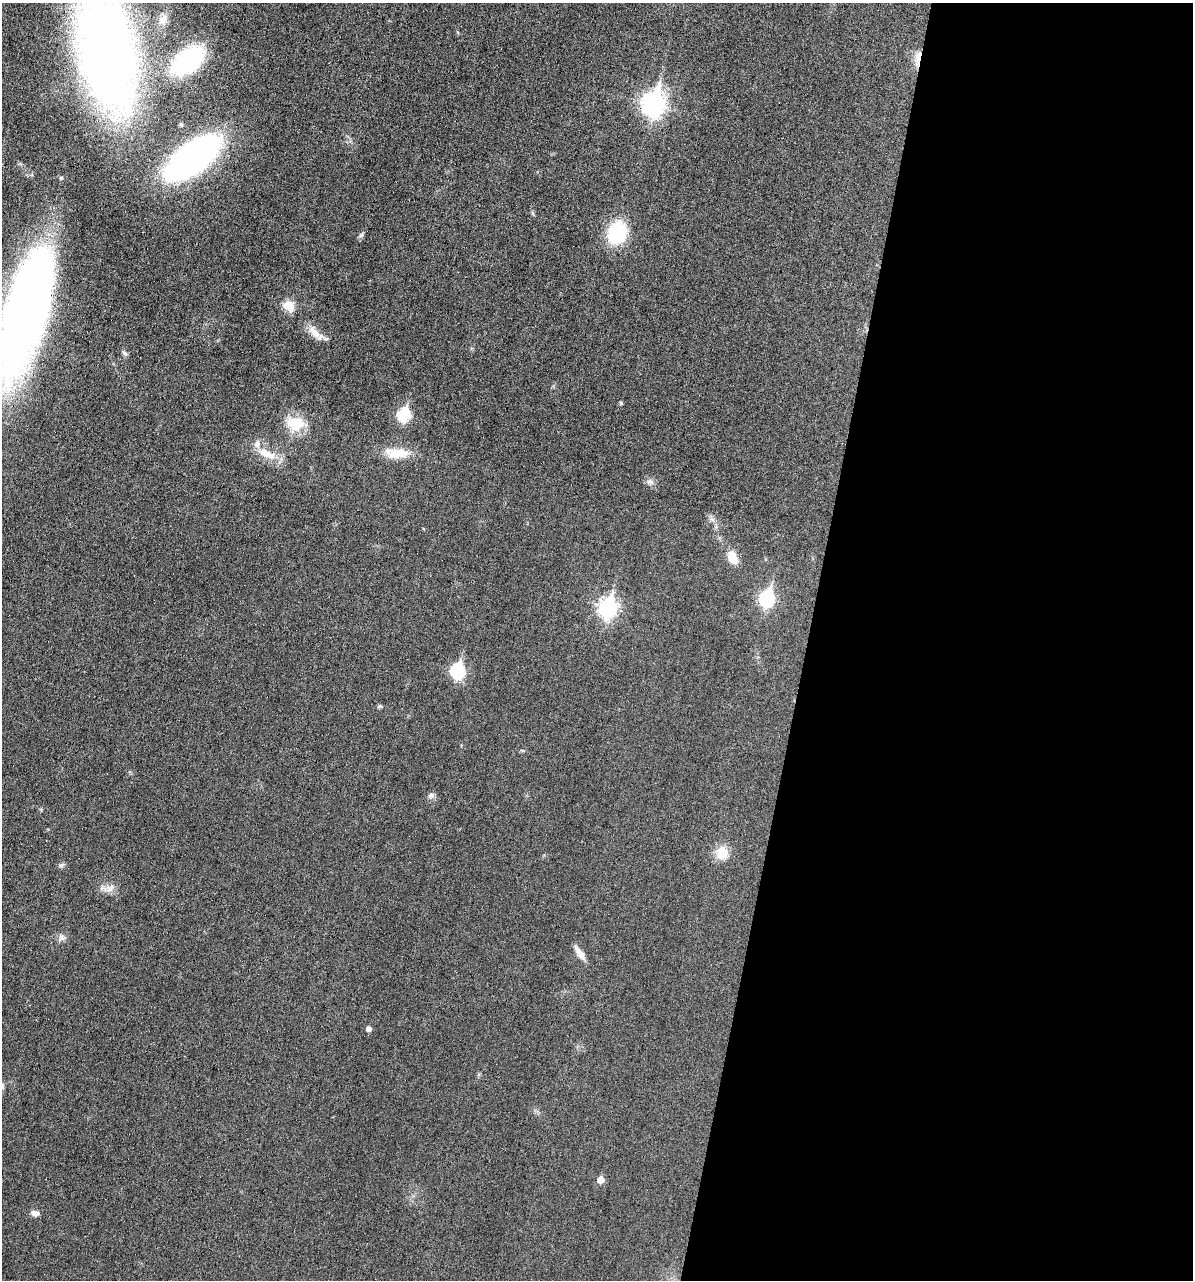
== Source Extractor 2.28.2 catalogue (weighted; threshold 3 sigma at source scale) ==
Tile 12 of 4 x 4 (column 4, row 3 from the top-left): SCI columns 3694-4884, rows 1280-2557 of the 5132 x 5115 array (HDU 1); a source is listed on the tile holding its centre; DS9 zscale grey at full resolution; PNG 1195 x 1282 px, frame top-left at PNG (2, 3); no overlay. Shown black and unused: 32% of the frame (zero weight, under 3 of 6 exposures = <1% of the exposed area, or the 3 px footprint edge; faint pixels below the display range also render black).
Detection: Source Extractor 2.28.2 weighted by HDU 2 'WHT'; one run over the whole footprint, this tile lists its part. Background 0.0195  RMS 0.0036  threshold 0.0145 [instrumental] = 3 sigma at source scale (4.09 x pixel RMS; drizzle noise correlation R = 1.36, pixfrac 0.8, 0.05/0.05 arcsec/px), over >= 5 px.
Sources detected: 35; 1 inside a brighter listed object's ellipse — not listed separately; the other 34 listed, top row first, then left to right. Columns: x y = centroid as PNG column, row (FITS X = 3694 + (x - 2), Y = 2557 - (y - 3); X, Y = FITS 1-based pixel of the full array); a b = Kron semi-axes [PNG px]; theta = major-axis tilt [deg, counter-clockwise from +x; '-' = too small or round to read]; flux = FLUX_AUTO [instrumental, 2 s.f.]
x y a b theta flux
162 20 13 10 18 2.4
107 50 80 35 -79 430
918 58 24 6 81 3
188 61 29 17 41 41
653 104 11 8 79 210
181 124 5 4 - 0.61
192 158 46 20 37 150
617 233 19 15 70 24
361 235 8 4 37 0.61
289 306 17 13 -32 3.9
27 310 105 32 74 330
314 332 23 9 -46 3.6
124 353 9 5 -52 0.85
621 403 4 3 - 0.52
404 415 7 6 - 31
296 423 17 13 -8 10
267 454 30 10 -22 5.9
398 454 30 13 5 6.9
650 482 10 7 -21 1.4
712 519 7 4 -2 0.75
732 557 16 10 -68 5.2
767 598 8 7 - 60
608 608 9 7 74 110
458 670 8 7 - 42
379 706 7 5 20 0.51
430 795 9 6 50 1.1
722 853 15 14 - 5.9
61 865 9 5 33 0.68
109 888 14 11 23 2.5
61 937 10 7 -67 1.3
579 953 20 7 -56 2.5
369 1029 5 4 - 1.5
600 1180 5 5 - 4
35 1213 10 6 -11 1.7
Overlapping masked pixels (flux is a lower limit): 1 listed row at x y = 918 58
Isophote crosses this tile's border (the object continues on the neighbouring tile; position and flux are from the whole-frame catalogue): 2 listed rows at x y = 107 50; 27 310